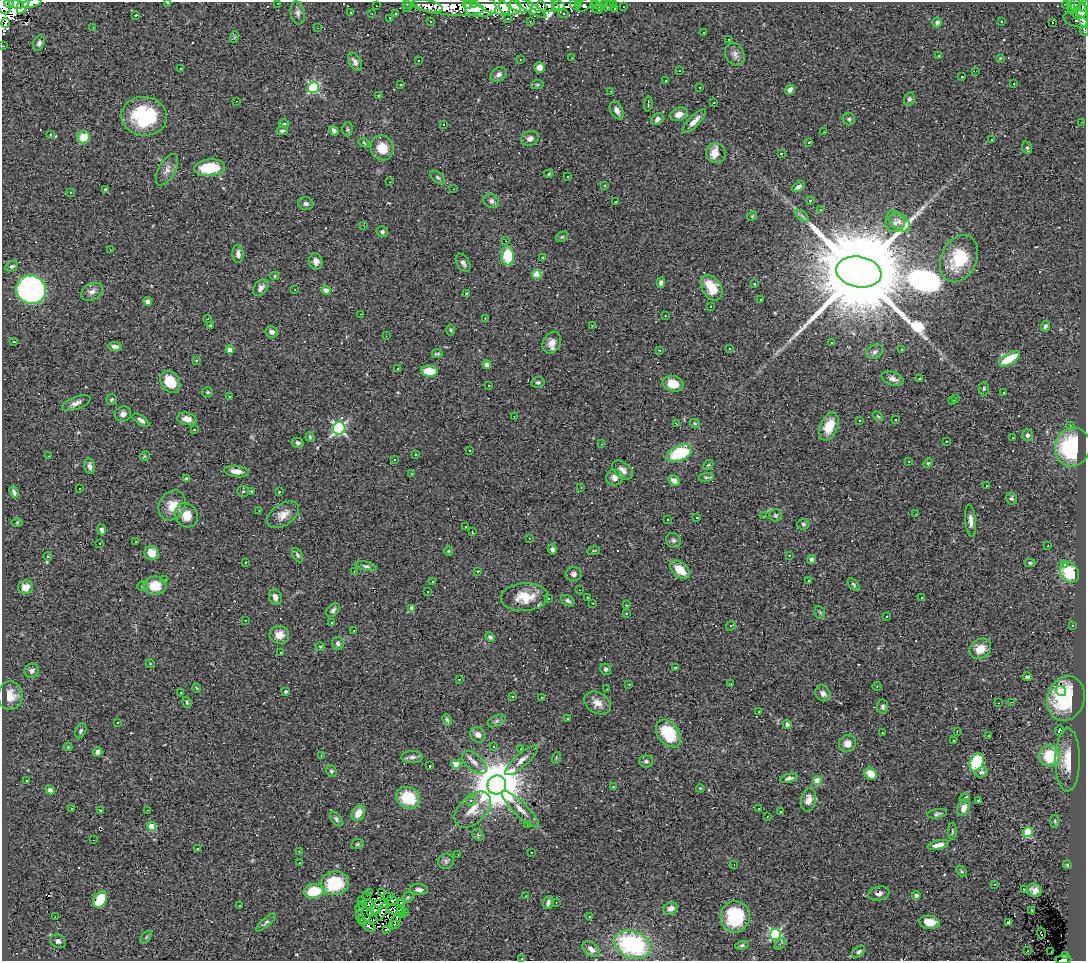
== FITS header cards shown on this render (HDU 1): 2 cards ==
NAXIS1  =                 1084
NAXIS2  =                  959

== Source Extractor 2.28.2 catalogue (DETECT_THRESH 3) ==
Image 1084 x 959 px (HDU 1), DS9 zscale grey, 1 PNG px = 1 image px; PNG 1088 x 963 px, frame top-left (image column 1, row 959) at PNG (2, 2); each listed source drawn as its Kron ellipse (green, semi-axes under 4 px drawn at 4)
Background 0.575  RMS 0.091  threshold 0.272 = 3 sigma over >= 5 px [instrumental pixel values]
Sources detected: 478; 5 with non-positive FLUX_AUTO (blend fragments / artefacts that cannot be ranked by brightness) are neither listed nor drawn; the other 473 listed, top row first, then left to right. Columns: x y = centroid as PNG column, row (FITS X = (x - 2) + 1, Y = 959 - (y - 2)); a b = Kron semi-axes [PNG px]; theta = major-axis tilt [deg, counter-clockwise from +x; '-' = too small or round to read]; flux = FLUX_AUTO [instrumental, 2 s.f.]
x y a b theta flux
9 3 5 3 - 440
32 3 10 3 15 96
168 3 3 2 - 17
278 3 2 2 - 5
16 4 7 4 -20 540
23 4 11 5 65 300
407 4 3 3 - 14
468 4 5 4 - 370
473 4 4 3 - 200
579 4 3 3 - 48
596 4 4 3 - 23
614 4 3 2 - 11
493 5 17 8 -18 1100
521 5 11 7 -9 550
537 5 10 6 -28 490
546 5 9 7 0 690
558 5 7 4 -26 17
574 5 5 4 - 110
584 5 9 5 38 0.39
605 5 4 3 - 17
609 5 6 3 57 35
1066 5 4 3 - 27
1071 5 8 4 -87 140
1075 5 7 5 -89 180
4 6 8 6 -67 1100
376 6 2 2 - 4.3
427 6 16 5 -12 160
449 6 35 9 -5 670
510 6 11 9 -8 930
1084 6 6 3 77 200
407 7 3 2 - 4.9
480 7 16 10 0 1200
529 7 20 4 -31 510
600 7 3 3 - 4.9
623 7 2 2 - 3.5
556 8 3 3 - 0.09
615 8 3 2 - 7.6
597 9 5 2 - 6.3
1080 11 8 6 46 390
298 13 12 7 -81 26
351 13 3 2 - 5.7
563 13 5 4 - 9.7
372 14 3 2 - 5.8
396 14 3 2 - 9.7
136 15 3 3 - 73
1082 15 13 5 -83 290
390 18 3 2 - 5.4
508 18 3 2 - 5
1076 20 13 6 -21 34
530 21 2 2 - 4.4
1001 21 3 3 - 21
431 22 3 2 - 6.5
937 22 5 4 - 15
5 23 4 3 - 150
1052 23 3 2 - 32
93 27 3 3 - 3.4
317 28 3 2 - 3.4
1084 31 5 2 - 22
703 32 3 2 - 12
234 37 6 3 70 7.6
729 39 3 2 - 46
39 43 8 5 72 18
3 46 3 2 - 6.7
735 54 12 9 -64 34
939 56 3 3 - 130
572 58 3 2 - 6.6
1000 58 4 4 - 4.9
419 60 3 3 - 23
520 60 3 2 - 9.1
355 62 10 5 -61 24
539 67 5 5 - 28
181 69 3 2 - 9
679 71 3 2 - 23
976 71 2 2 - 3.7
499 74 9 6 36 26
962 77 3 2 - 28
666 81 3 3 - 5.1
537 84 6 4 6 8.9
1013 84 2 2 - 4.3
401 85 3 3 - 64
699 87 3 3 - 12
313 88 5 5 - 670
790 90 5 4 - 23
611 91 2 2 - 4.1
379 95 3 2 - 4.8
909 99 6 5 - 15
236 101 3 2 - 30
713 103 3 2 - 5
648 104 7 2 86 13
617 110 10 6 -63 28
679 114 9 6 23 42
144 116 23 19 -6 430
657 119 7 5 44 23
849 119 6 6 - 11
694 121 16 5 46 41
1082 122 2 2 - 3
284 124 5 3 - 6.5
443 124 3 2 - 19
347 129 7 5 88 9.3
282 131 5 4 - 11
334 131 5 4 - 17
824 132 3 2 - 4.8
51 134 3 2 - 5.5
83 137 6 6 - 120
530 138 9 7 25 27
992 140 3 3 - 53
809 142 3 2 - 5
364 143 6 4 -32 7.5
382 148 12 11 - 110
1027 148 6 5 - 9.5
716 153 10 9 - 79
781 153 3 3 - 8.6
210 168 15 8 6 210
167 170 17 8 61 44
549 174 5 3 - 6.5
438 177 9 5 -40 12
568 177 3 3 - 12
390 182 2 2 - 3.2
605 186 3 3 - 12
798 187 7 4 32 25
454 189 3 2 - 7.5
105 190 3 3 - 47
70 192 2 2 - 3.7
810 200 4 3 - 8.2
491 201 8 7 - 19
615 202 3 2 - 20
306 204 7 6 - 17
820 210 3 3 - 9.8
752 216 5 4 - 6.9
802 216 8 4 -37 15
899 221 13 7 -40 37
895 223 10 9 - 33
364 226 3 2 - 2.8
382 232 6 5 - 13
562 237 7 4 28 10
506 241 3 2 - 18
110 250 2 2 - 4.4
238 254 9 5 -88 27
507 256 9 6 -86 200
542 257 3 3 - 270
959 259 25 17 66 270
316 261 8 6 -76 32
463 263 10 6 -59 23
12 266 6 4 26 12
859 272 23 15 -10 210000
537 275 5 4 - 140
275 276 4 4 - 7.9
661 283 5 4 - 22
755 284 3 2 - 8.6
261 288 9 6 53 29
712 288 14 9 -59 150
31 290 15 14 - 1900
295 290 3 2 - 6.3
326 290 4 4 - 59
92 292 12 8 29 32
467 294 3 2 - 6.7
761 300 3 3 - 71
148 302 4 4 - 58
711 306 2 2 - 5.2
361 314 2 2 - 3.4
665 316 3 2 - 25
485 318 2 2 - 2.6
208 319 3 2 - 11
592 325 3 2 - 4
210 326 3 2 - 4.6
1045 326 5 4 - 12
451 330 6 4 -88 7.9
272 332 6 5 - 29
386 336 2 2 - 2.6
14 342 3 3 - 79
552 343 11 8 61 46
831 343 3 3 - 77
115 347 7 4 -6 23
729 348 3 3 - 9.6
901 349 3 2 - 6.5
230 350 4 4 - 36
659 350 3 2 - 4
875 352 9 6 28 21
437 354 5 3 - 8.3
1009 359 12 5 31 150
196 361 3 3 - 47
487 365 4 4 - 34
398 368 3 3 - 5.8
429 371 8 5 -4 140
919 378 3 3 - 8.3
893 379 11 6 -20 29
170 382 12 9 -55 160
538 382 7 5 6 12
673 384 10 7 -14 110
489 386 2 2 - 5.2
984 388 7 5 89 9.9
207 392 5 4 - 9.6
1003 393 3 3 - 41
229 397 3 2 - 5.6
111 399 5 5 - 11
955 399 3 2 - 3.5
952 401 3 2 - 4.1
76 403 15 6 20 33
123 414 8 7 - 26
514 416 2 2 - 3.7
878 416 6 3 -44 7.3
187 419 10 6 -11 42
141 420 9 4 -34 24
896 420 3 3 - 16
860 421 3 3 - 18
695 423 5 4 - 6.3
677 424 3 2 - 3.5
1070 426 4 3 - 13
829 427 14 9 66 130
339 428 6 6 - 1100
194 430 3 2 - 7
1027 435 5 5 - 25
310 437 5 4 - 8.2
1013 437 3 2 - 5.9
946 441 3 3 - 24
298 443 6 5 - 14
602 444 3 2 - 3.9
1073 447 19 17 75 650
469 450 3 3 - 18
680 453 13 7 22 330
415 455 3 3 - 22
49 456 2 2 - 5.2
145 456 5 4 - 11
394 459 3 3 - 47
909 461 3 2 - 5.8
928 463 5 4 - 7.1
708 465 6 4 43 7.8
90 466 8 5 -78 20
622 470 12 7 -40 35
236 471 12 5 -8 41
411 474 3 2 - 6.4
706 477 7 4 8 8.9
615 478 8 8 - 41
187 479 4 3 - 15
674 481 6 4 -40 34
987 486 3 3 - 110
581 487 2 2 - 3.8
80 488 3 2 - 6
243 491 6 5 - 9.5
251 491 3 2 - 5
14 492 6 3 -68 20
279 492 3 3 - 170
1012 498 6 5 - 12
172 505 15 13 56 95
259 510 3 3 - 7.1
915 514 2 2 - 3.2
187 515 12 11 - 91
283 515 18 10 33 66
776 515 6 6 - 12
763 516 4 3 - 7.7
697 518 3 3 - 44
667 520 3 3 - 56
970 521 16 5 -84 36
17 522 6 4 1 7.1
803 524 6 5 - 12
466 527 3 3 - 13
102 530 6 4 -79 18
472 532 3 2 - 5.7
529 538 3 2 - 12
673 540 8 7 - 16
136 542 3 2 - 4.4
100 543 3 2 - 11
1048 546 2 2 - 3.2
552 549 5 4 - 18
449 551 5 4 - 6.6
594 551 6 3 9 6.2
152 553 7 6 - 91
297 555 8 4 -59 13
789 555 3 2 - 5.3
48 557 4 4 - 12
811 559 4 4 - 31
245 562 3 2 - 7.8
1030 563 5 4 - 9.4
1064 565 3 3 - 51
366 566 10 4 -14 16
680 570 11 7 -41 110
354 571 3 3 - 3.2
477 571 3 3 - 7.3
1069 572 11 8 -49 270
574 574 8 7 - 21
164 579 3 2 - 6.9
809 581 3 3 - 96
433 582 3 3 - 35
854 585 7 3 -46 8.4
142 586 5 4 - 8.1
155 586 11 9 -2 120
26 587 7 6 - 65
579 590 3 2 - 7.2
428 592 3 2 - 3.3
275 597 8 6 -68 36
525 597 23 14 3 130
588 597 3 2 - 6.4
549 598 3 2 - 8.2
921 598 3 3 - 16
568 601 7 5 -32 15
593 603 3 2 - 18
626 605 3 2 - 7.2
412 608 4 4 - 31
333 610 8 5 48 16
820 612 6 5 - 11
626 613 2 2 - 5.1
886 616 3 2 - 5.5
245 620 2 2 - 5.5
332 623 4 3 - 6.1
1073 625 2 2 - 5.3
731 626 5 4 - 7.4
354 630 2 2 - 5.4
279 635 10 9 - 64
490 637 5 4 - 11
338 643 6 5 - 16
320 647 4 4 - 6.1
980 649 11 9 37 88
280 652 3 3 - 21
150 663 4 3 - 4
675 668 3 3 - 17
606 669 6 5 - 14
32 671 7 7 - 26
1027 677 5 3 - 13
459 679 3 2 - 5.8
629 684 3 3 - 13
731 684 2 2 - 3.8
877 686 4 3 - 4.1
196 688 4 3 - 4.8
607 689 2 2 - 3
285 691 3 3 - 930
1061 691 5 5 - 27
180 693 3 3 - 8.1
823 693 8 7 - 23
10 696 14 12 -87 89
512 696 3 2 - 14
542 698 2 2 - 5.5
1066 699 23 18 73 340
187 702 6 4 -70 9.2
1011 702 2 2 - 11
597 703 14 10 -32 54
998 703 2 2 - 5.3
883 707 7 5 85 15
759 712 3 2 - 7
568 719 3 3 - 28
447 720 6 3 -65 11
496 721 9 5 27 17
118 723 3 2 - 8.7
787 724 5 4 - 20
1059 730 5 3 - 11
81 731 8 5 65 15
957 731 3 2 - 6.1
668 733 15 10 -53 180
882 733 2 2 - 4.6
478 735 8 7 - 34
988 735 3 3 - 29
954 740 3 3 - 11
847 743 9 8 - 50
493 746 3 2 - 11
68 747 4 4 - 5.3
521 749 3 2 - 7.9
98 752 5 4 - 25
321 756 3 2 - 3.2
1050 756 10 10 - 230
412 757 11 6 1 22
556 758 6 3 74 6.3
522 760 21 6 41 45
1068 760 32 12 89 150
646 761 7 6 - 17
474 762 15 8 -42 46
977 762 9 6 66 390
456 764 4 4 - 140
429 766 3 3 - 12
331 771 6 5 - 11
981 772 6 5 - 15
871 774 7 5 -41 87
789 778 9 4 12 18
27 780 3 3 - 21
817 781 4 4 - 160
497 785 9 9 - 35000
613 786 3 3 - 25
700 788 4 3 - 4.7
50 790 5 4 - 25
965 797 4 3 - 40
408 798 12 10 -26 230
808 800 12 7 78 51
979 800 3 3 - 11
471 801 5 5 - 12
72 808 2 2 - 6
964 808 8 6 68 55
520 809 25 7 -44 63
759 809 3 3 - 44
147 810 2 2 - 3.2
473 810 22 13 45 74
100 811 3 3 - 11
781 812 3 3 - 9.6
358 813 8 6 56 68
937 814 10 4 9 14
767 816 3 2 - 6.8
336 819 8 5 -53 13
1055 821 6 3 -82 6.5
527 825 2 2 - 5.1
151 826 4 4 - 130
952 831 8 3 90 7.5
1028 832 5 5 - 310
478 835 6 5 - 12
94 840 2 2 - 6.4
357 844 6 4 22 9.7
938 845 11 4 13 41
198 848 3 3 - 29
299 852 3 2 - 6.4
531 853 3 3 - 80
458 854 3 2 - 5.4
446 861 8 7 - 17
299 863 3 2 - 9
734 864 2 2 - 5.4
1067 865 4 3 - 7
962 871 7 4 -47 8.3
335 883 14 12 11 270
995 884 4 4 - 6.4
419 890 9 5 -3 25
1024 890 3 2 - 6.5
1034 890 8 6 -22 32
314 891 10 7 8 190
370 892 2 2 - 3.7
382 893 3 2 - 4.7
879 894 11 7 13 29
367 895 3 2 - 5.8
916 895 4 3 - 15
526 896 2 2 - 5.1
388 897 5 2 - 3.1
408 897 6 4 43 10
100 900 9 6 59 240
391 900 6 3 5 5.3
362 901 4 2 - 3.7
401 902 2 2 - 6.3
556 902 3 2 - 5.2
548 903 6 5 - 20
369 904 5 3 - 6.4
381 904 7 4 -3 6.2
362 905 4 2 - 3.8
239 906 3 3 - 24
360 908 4 3 - 8.1
671 909 8 5 20 32
375 910 6 2 -12 3.1
396 910 8 4 -15 9.1
1032 910 3 2 - 6.4
370 912 3 2 - 4.8
382 912 10 4 63 7.2
401 912 6 3 -83 0.79
406 912 2 2 - 4
360 915 4 3 - 14
589 916 3 2 - 5.9
55 917 2 2 - 18
735 917 15 14 - 300
361 919 3 2 - 3.9
373 919 3 2 - 3.8
395 921 9 2 60 0.96
364 922 3 2 - 4.9
929 922 10 6 -8 96
1009 922 3 3 - 18
266 923 12 4 42 15
396 925 3 2 - 6.9
369 927 7 3 -30 2.9
387 929 4 2 - 6.4
1041 933 6 3 -75 36
775 934 5 5 - 700
146 937 7 4 54 7.2
58 941 8 6 -23 23
633 944 19 13 -22 710
780 944 7 4 48 10
742 945 7 4 14 11
591 949 10 6 -36 34
1027 951 3 2 - 22
859 952 7 5 39 16
1051 952 2 2 - 5.2
1066 955 3 2 - 5.3
521 958 3 3 - 9.5
1063 960 8 2 3 36
At the frame edge (FLAGS 8, measured only in part): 10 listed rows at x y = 9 3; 32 3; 168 3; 278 3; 23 4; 4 6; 1084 6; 1084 31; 3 46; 1063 960
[5 non-positive-flux detections neither listed nor drawn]